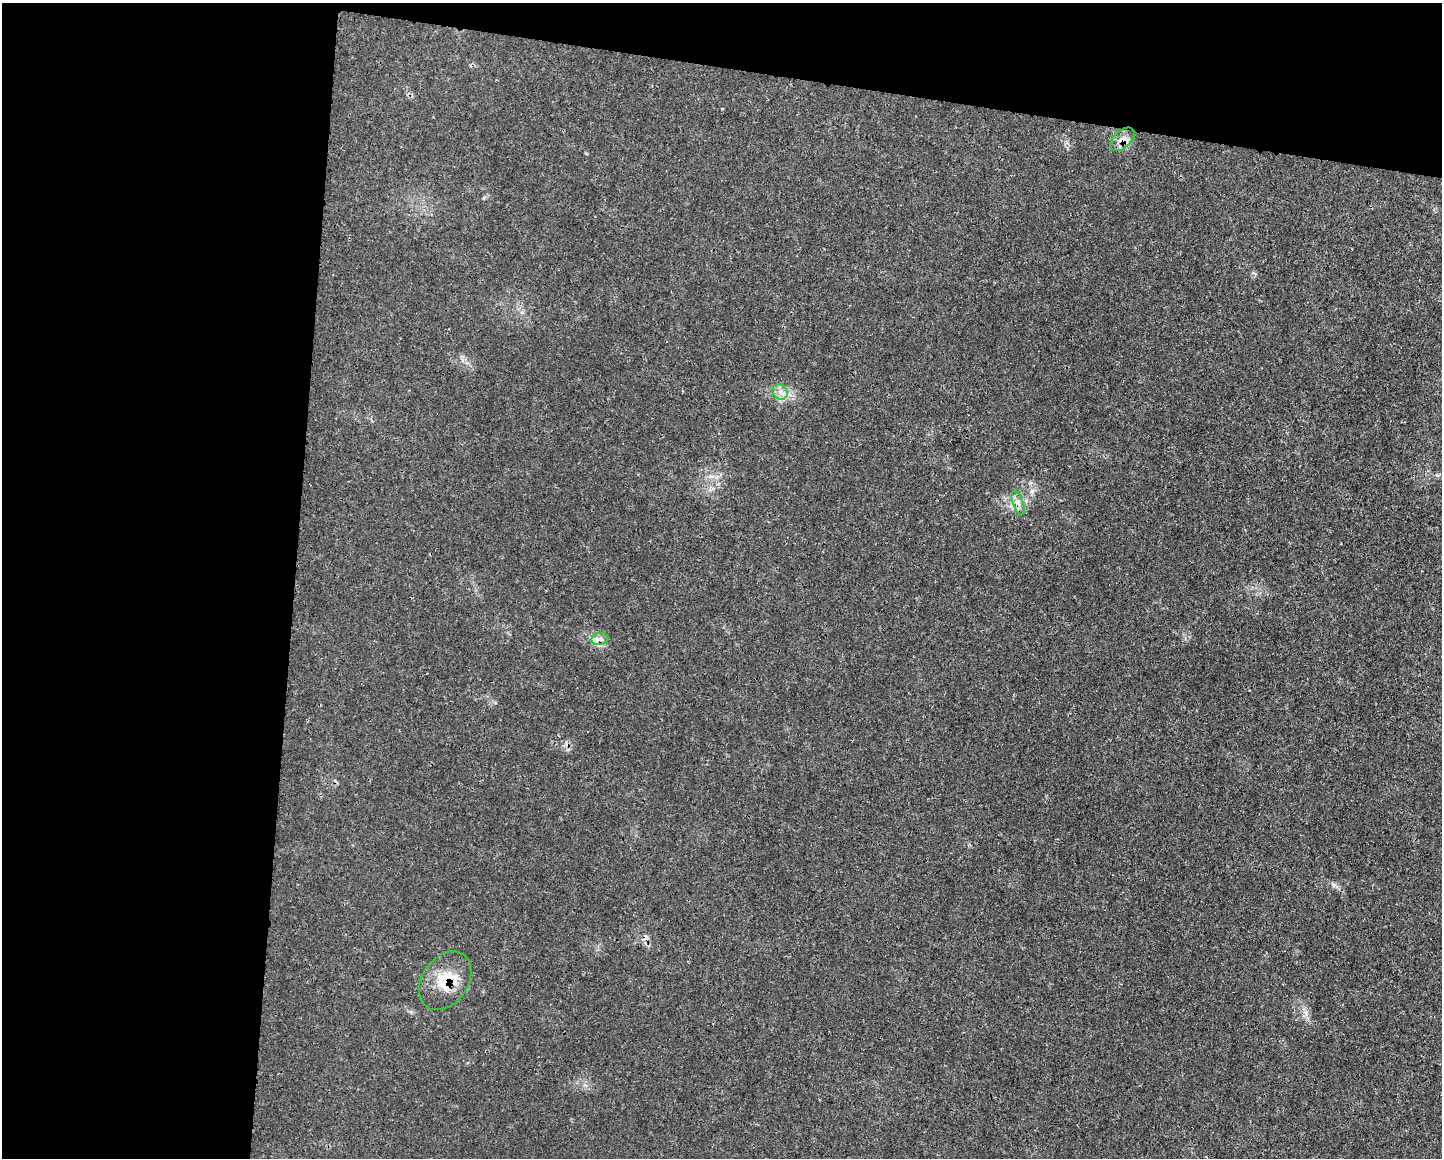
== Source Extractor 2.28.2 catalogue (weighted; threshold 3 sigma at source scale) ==
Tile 1 of 3 x 4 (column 1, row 1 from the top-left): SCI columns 121-1560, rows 3482-4637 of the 4676 x 4644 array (HDU 1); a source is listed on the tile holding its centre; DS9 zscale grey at full resolution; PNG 1444 x 1160 px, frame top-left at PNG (2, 3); each listed source drawn as its Kron ellipse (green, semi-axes under 4 px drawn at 4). Shown black and unused: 26% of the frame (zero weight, under 3 of 4 exposures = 1% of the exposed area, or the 3 px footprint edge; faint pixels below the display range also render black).
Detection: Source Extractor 2.28.2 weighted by HDU 2 'WHT'; one run over the whole footprint, this tile lists its part. Background 0.0211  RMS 0.0023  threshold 0.0104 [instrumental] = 3 sigma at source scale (4.5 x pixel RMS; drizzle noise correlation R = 1.50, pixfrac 1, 0.05/0.05 arcsec/px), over >= 5 px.
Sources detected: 7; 1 cosmic-ray / hot-pixel residue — neither listed nor drawn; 1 inside a brighter listed object's ellipse — not listed separately; the other 5 listed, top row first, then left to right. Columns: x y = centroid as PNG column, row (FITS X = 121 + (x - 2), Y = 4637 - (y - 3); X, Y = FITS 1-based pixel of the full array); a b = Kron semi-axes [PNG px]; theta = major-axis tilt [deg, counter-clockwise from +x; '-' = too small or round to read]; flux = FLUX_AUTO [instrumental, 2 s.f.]
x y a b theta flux
1122 139 15 8 43 2.1
780 392 8 7 - 1.3
1018 503 13 5 -70 1.1
600 639 8 6 9 0.98
445 981 32 23 56 7.8
Overlapping masked pixels (flux is a lower limit): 2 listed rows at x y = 1122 139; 445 981